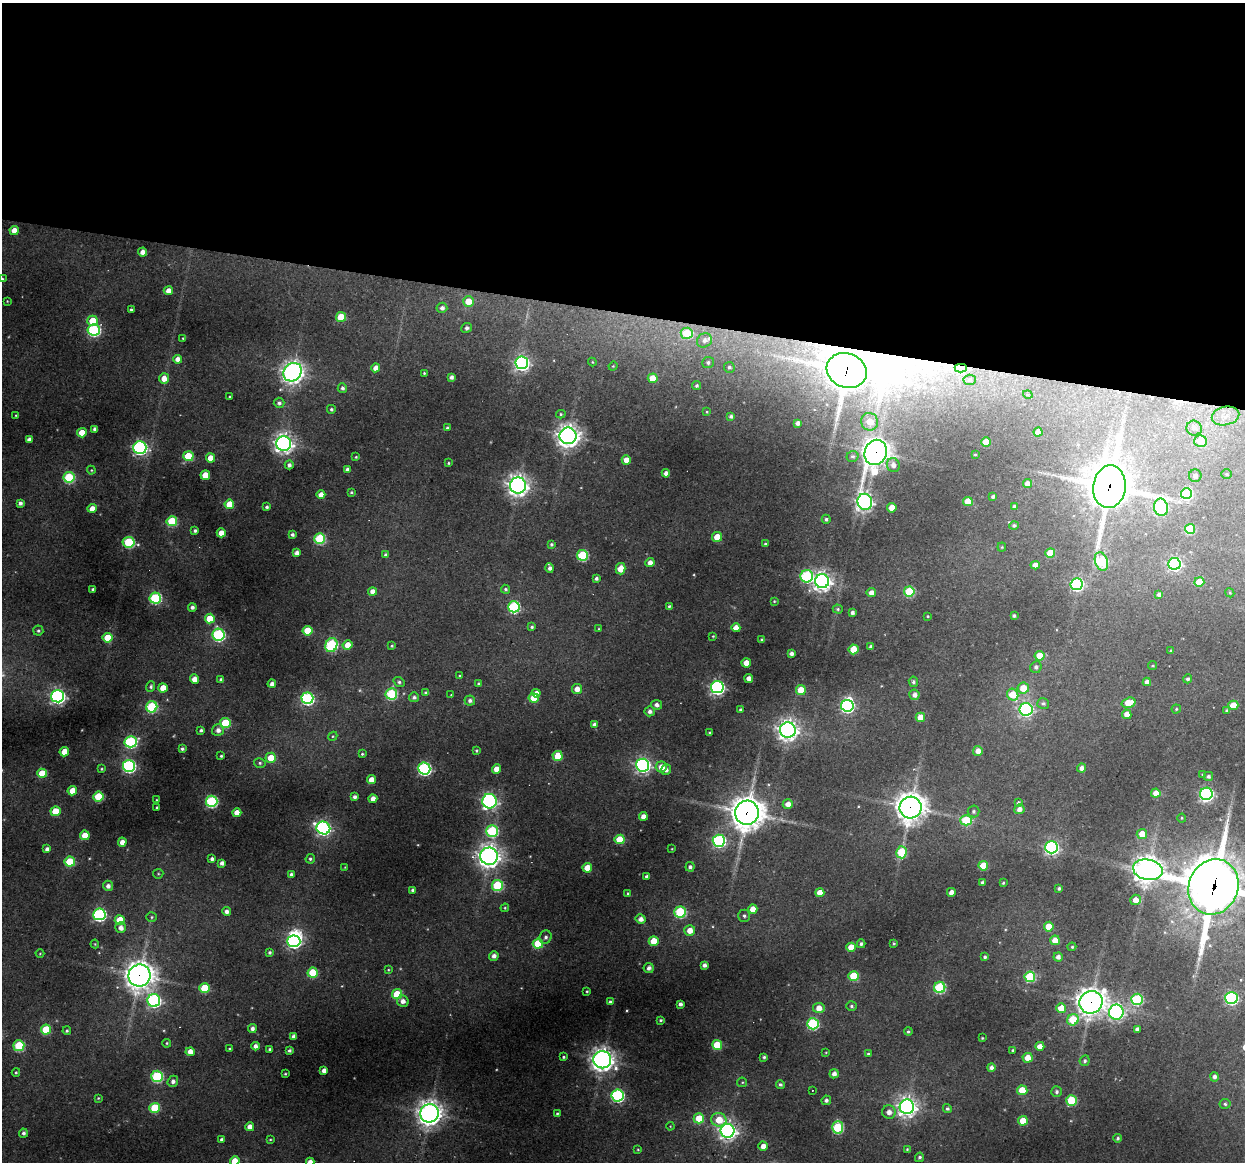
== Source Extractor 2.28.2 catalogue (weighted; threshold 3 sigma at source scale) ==
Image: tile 3 of 4 x 4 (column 3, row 1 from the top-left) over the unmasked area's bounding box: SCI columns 2489-3731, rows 3599-4758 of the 4975 x 4996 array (HDU 1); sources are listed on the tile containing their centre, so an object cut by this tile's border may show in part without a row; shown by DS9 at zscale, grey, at full resolution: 1 PNG px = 1 image px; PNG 1247 x 1164 px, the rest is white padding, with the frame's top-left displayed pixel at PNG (2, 3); every listed detection drawn as its Kron ellipse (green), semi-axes under 4 PNG px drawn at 4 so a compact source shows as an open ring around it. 27% of this frame is shown black and not used: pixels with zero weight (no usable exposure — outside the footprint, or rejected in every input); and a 3 px margin inside the footprint's outer edge (the drizzle kernel's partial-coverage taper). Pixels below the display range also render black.
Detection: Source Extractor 2.28.2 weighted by HDU 2 'WHT'; one run over the whole footprint, this tile lists its part. Background 0.342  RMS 0.014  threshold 0.0634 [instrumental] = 3 sigma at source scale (4.5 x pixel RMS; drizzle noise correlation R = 1.50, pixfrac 1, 0.05/0.05 arcsec/px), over >= 5 px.
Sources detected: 403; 1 too faint to see at this stretch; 5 inside a brighter object's white glare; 1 cosmic-ray / hot-pixel residue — neither listed nor drawn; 2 inside a brighter listed object's ellipse — not listed separately; the other 394 listed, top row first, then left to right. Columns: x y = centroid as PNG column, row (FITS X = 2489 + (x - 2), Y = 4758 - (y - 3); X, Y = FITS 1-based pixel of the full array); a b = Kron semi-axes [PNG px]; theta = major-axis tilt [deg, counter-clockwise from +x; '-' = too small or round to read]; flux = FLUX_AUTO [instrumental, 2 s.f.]
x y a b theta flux
14 230 4 4 - 15
143 252 4 4 - 11
2 279 4 3 - 1.5
168 291 4 4 - 14
7 301 3 2 - 1
468 301 5 5 - 25
442 308 5 5 - 5.9
131 309 3 3 - 2.2
341 317 5 5 - 52
93 321 5 5 - 40
467 328 5 5 - 4.4
94 330 6 6 - 210
687 333 6 5 - 71
183 338 3 3 - 1.1
704 340 8 7 - 7.4
177 359 4 4 - 9.4
592 362 4 4 - 1.3
708 362 6 5 - 3.1
522 363 6 6 - 440
613 366 4 4 - 1.4
729 367 5 5 - 2.9
376 368 4 4 - 11
961 368 6 4 -2 38
847 370 20 17 -22 3400
293 372 10 8 47 970
424 373 3 3 - 1.4
451 377 4 4 - 5.5
164 378 5 5 - 14
653 378 5 4 - 30
970 380 6 5 - 2.7
697 386 4 4 - 2.5
342 388 4 4 - 4
1028 395 5 3 - 1.4
230 397 3 3 - 1.6
279 403 5 5 - 4.4
331 409 4 4 - 2.9
707 412 3 3 - 1.3
561 414 4 4 - 2
16 415 3 2 - 1
731 416 4 3 - 4.5
1225 416 14 9 13 14
870 422 9 8 - 25
798 423 4 4 - 6.1
447 428 4 3 - 2.6
1194 428 8 7 - 7.5
95 429 4 4 - 6.2
1038 432 4 4 - 12
82 433 5 4 - 27
568 436 8 8 - 1100
29 439 4 4 - 6.7
1200 441 6 6 - 33
986 442 5 4 - 27
284 444 7 7 - 730
140 448 6 6 - 380
876 452 13 11 68 1400
975 455 3 2 - 1.1
188 456 5 5 - 60
853 456 6 5 - 3.6
356 457 3 3 - 1.8
210 458 4 4 - 17
626 460 4 4 - 15
448 463 3 2 - 1.7
289 465 4 4 - 4.6
893 465 7 6 - 6.5
347 469 4 4 - 5.9
91 470 4 4 - 1.4
666 473 4 4 - 8.4
1226 474 5 4 - 2.1
205 475 5 4 - 23
1195 476 6 6 - 6
69 477 5 5 - 110
1027 484 4 4 - 8.7
518 485 8 8 - 880
1109 487 21 16 82 3800
351 492 3 3 - 2.1
1186 494 5 5 - 120
321 495 4 4 - 11
993 497 4 3 - 3.5
968 501 5 4 - 29
865 502 8 7 - 570
20 503 4 4 - 4.9
229 504 5 4 - 34
1014 506 4 3 - 2.5
267 507 3 3 - 3.1
1161 507 9 7 -77 210
92 508 5 4 - 15
892 508 5 4 - 19
826 519 4 4 - 2.9
172 521 5 5 - 80
1014 525 5 4 - 3
1190 529 5 5 - 71
195 531 4 3 - 3.9
221 533 4 4 - 17
292 535 4 3 - 3.9
717 537 5 5 - 29
320 539 5 5 - 120
129 542 6 5 - 110
551 544 4 3 - 2.9
765 544 3 3 - 1.6
1002 547 4 4 - 1.5
297 553 4 4 - 7.8
1050 553 5 4 - 35
386 555 4 4 - 5.3
582 555 5 5 - 120
650 562 4 4 - 8.9
1101 562 9 6 -69 140
1174 564 6 6 - 290
1035 565 4 4 - 9.6
550 568 5 4 - 6.2
620 569 6 5 - 19
807 576 6 6 - 180
596 578 3 3 - 3.9
822 581 7 7 - 840
1199 582 5 5 - 36
1077 584 6 6 - 260
93 589 3 3 - 2.8
505 589 4 4 - 2.6
372 591 4 4 - 9.6
909 591 5 5 - 79
871 593 5 4 - 9.6
1230 593 5 3 - 1.4
1159 595 4 4 - 4.9
155 598 6 5 - 160
774 601 3 3 - 1.3
669 606 4 4 - 2
192 607 4 4 - 5
514 607 6 5 - 170
838 609 5 4 - 2.1
852 613 4 3 - 4.3
928 616 3 3 - 1.3
1014 616 3 3 - 3.2
210 619 5 5 - 41
532 627 4 4 - 2.7
736 628 4 4 - 14
599 629 3 3 - 1.4
38 631 5 5 - 3
307 631 5 5 - 50
219 635 6 6 - 220
713 636 3 3 - 1.5
107 638 5 5 - 31
762 640 4 3 - 3.4
331 645 7 6 - 180
347 645 5 4 - 18
392 646 4 3 - 2
871 647 4 3 - 4.4
854 649 5 5 - 36
1171 651 4 3 - 1.8
791 653 4 4 - 5.7
1040 656 5 5 - 27
746 663 4 4 - 20
1153 666 4 4 - 1.8
1036 667 6 5 - 4.2
459 675 3 2 - 1
749 678 4 4 - 10
194 679 4 4 - 13
1188 679 4 4 - 3.4
221 680 4 4 - 5.5
399 682 5 4 - 3.4
913 682 5 4 - 3.1
1147 682 4 4 - 7.2
272 684 4 4 - 7.6
479 684 3 3 - 2.2
151 687 5 4 - 3
717 687 6 6 - 410
163 688 5 4 - 21
1023 688 5 5 - 27
577 689 5 5 - 13
801 690 5 5 - 41
425 693 4 4 - 2.4
536 693 4 4 - 10
391 694 6 5 - 130
451 695 3 2 - 0.77
914 695 5 5 - 7.4
1013 695 6 5 - 46
58 696 6 6 - 440
414 697 5 5 - 4.1
307 698 6 6 - 230
534 698 5 5 - 34
470 700 5 5 - 4.9
1043 703 6 5 - 3.5
1129 703 7 5 16 29
657 705 5 5 - 6.4
1233 705 5 4 - 30
847 706 6 6 - 280
152 707 5 5 - 130
1026 709 6 6 - 350
1176 709 4 4 - 1.7
741 710 3 3 - 2.8
1227 710 3 3 - 2.1
650 711 5 5 - 5.5
1127 714 5 4 - 11
920 717 5 4 - 20
225 723 5 5 - 77
594 724 4 4 - 6.2
201 730 4 3 - 3.3
218 730 6 5 - 8.1
788 730 8 7 - 860
710 733 4 3 - 2.6
333 736 5 3 - 1.4
131 742 6 6 - 200
182 749 4 3 - 3.3
476 751 3 3 - 1.8
978 751 5 5 - 12
64 752 5 4 - 25
362 754 4 3 - 1.9
221 756 3 3 - 2.1
557 756 5 5 - 53
271 758 5 5 - 25
260 763 6 4 -14 2.6
643 765 6 6 - 470
129 766 6 6 - 260
661 767 5 5 - 15
424 768 6 6 - 290
1082 768 4 4 - 7.3
102 769 4 3 - 1.6
496 769 4 4 - 16
666 770 5 5 - 4.9
42 773 5 4 - 38
1203 774 3 2 - 1.3
1208 776 4 4 - 4
372 780 4 4 - 18
72 791 5 4 - 21
1156 793 4 4 - 14
1206 794 6 6 - 360
98 797 5 5 - 71
355 797 4 3 - 5.1
373 799 4 4 - 11
157 800 4 3 - 1.6
212 801 6 5 - 180
489 801 7 7 - 420
1018 803 4 4 - 2.7
788 804 5 4 - 11
157 807 3 3 - 2.1
910 807 11 11 - 1700
1019 809 5 5 - 8.1
55 811 5 4 - 37
973 811 6 6 - 3.2
237 813 4 4 - 13
747 813 12 12 - 2500
643 816 4 4 - 10
1182 818 4 4 - 1.6
966 820 6 5 - 77
323 828 7 6 - 380
492 831 6 6 - 130
1142 834 5 5 - 21
85 835 5 4 - 23
620 839 5 4 - 49
719 841 6 6 - 260
122 842 4 4 - 11
1051 847 6 6 - 340
47 849 4 4 - 5.9
672 849 4 3 - 0.96
902 852 6 5 - 92
489 856 9 8 - 1000
212 859 4 4 - 4.2
310 859 5 4 - 2.7
70 862 5 5 - 72
222 863 4 4 - 6
983 866 5 5 - 33
345 867 3 3 - 0.87
690 867 4 4 - 4
587 868 5 4 - 25
1148 870 15 10 -12 1700
158 874 5 5 - 1.8
291 874 4 4 - 4.7
647 876 4 3 - 3.9
982 882 3 3 - 3.1
1003 883 3 3 - 1.4
497 885 5 5 - 110
108 886 5 5 - 6
1213 887 28 24 68 4300
1059 888 3 3 - 2.6
413 890 3 3 - 3.5
951 892 4 4 - 7.8
820 893 4 4 - 17
628 894 4 3 - 2.5
1136 900 5 5 - 15
505 908 4 4 - 1.6
753 909 4 4 - 18
226 911 4 4 - 6.1
680 912 6 5 - 130
99 914 6 6 - 270
744 916 6 6 - 3.4
151 917 5 4 - 2.1
641 919 5 4 - 8.8
120 920 5 5 - 38
1049 927 5 5 - 27
121 928 5 5 - 8.5
690 930 5 5 - 15
545 937 7 6 - 4.4
1055 940 5 5 - 18
294 941 6 5 - 290
654 941 5 5 - 29
894 943 4 3 - 2.2
95 944 4 4 - 1.3
538 944 5 5 - 61
861 944 4 4 - 3.7
851 947 5 4 - 30
1072 947 4 3 - 2
270 952 4 4 - 3
40 953 4 3 - 1.1
494 956 5 4 - 7.2
985 957 3 3 - 2.5
1058 957 4 4 - 6.8
704 965 4 4 - 5.5
649 968 5 5 - 6.3
388 970 4 4 - 1.4
313 973 5 5 - 66
139 976 11 11 - 1600
854 976 5 5 - 58
1030 977 5 5 - 100
940 987 5 5 - 130
205 988 5 5 - 57
587 991 3 3 - 1.7
397 994 5 5 - 68
1231 998 6 6 - 250
1137 999 6 5 - 150
154 1000 6 6 - 290
403 1001 6 5 - 8.8
610 1002 4 4 - 3.2
1091 1002 12 11 - 1300
680 1004 4 4 - 4.9
852 1006 5 4 - 2.5
819 1008 6 5 - 16
1061 1008 5 4 - 40
1116 1012 7 7 - 470
660 1020 3 3 - 2.2
1073 1020 6 5 - 71
813 1024 6 5 - 150
252 1028 5 4 - 5.4
1137 1029 4 4 - 5.6
46 1030 5 5 - 57
67 1031 4 4 - 2.3
908 1031 4 4 - 2.4
293 1036 4 4 - 6.3
982 1038 3 3 - 1.3
167 1043 4 4 - 1.7
717 1045 5 5 - 53
19 1046 5 5 - 99
256 1046 4 4 - 6.9
1040 1046 4 4 - 11
229 1049 3 3 - 1.3
270 1049 3 3 - 2.4
289 1050 4 3 - 3.7
1013 1050 3 3 - 2.3
190 1052 4 4 - 12
826 1052 3 2 - 1.1
868 1054 4 4 - 2.2
564 1057 3 3 - 2
764 1057 3 3 - 2.6
1028 1058 5 5 - 19
602 1060 9 8 - 1100
1085 1061 5 5 - 3.4
991 1067 4 4 - 5.9
324 1071 4 4 - 9.4
16 1072 4 3 - 1.7
285 1074 3 2 - 1.5
834 1074 4 4 - 7.7
157 1076 6 5 - 150
1214 1077 5 4 - 5.4
173 1081 6 5 - 5.9
742 1082 5 4 - 1.8
780 1085 4 4 - 3.1
812 1090 2 2 - 0.88
1022 1090 5 5 - 42
1057 1092 5 5 - 3.8
617 1095 6 6 - 270
98 1098 4 3 - 1.5
826 1100 5 4 - 3.9
1071 1100 5 5 - 75
1225 1104 5 5 - 2.6
907 1107 7 7 - 880
155 1108 5 5 - 76
947 1109 4 4 - 3.3
889 1112 7 6 - 10
430 1113 9 9 - 1200
557 1113 3 3 - 1.8
699 1118 5 5 - 36
719 1120 7 7 - 31
1023 1121 5 5 - 27
670 1126 4 3 - 1
250 1127 4 4 - 12
838 1127 6 5 - 120
728 1131 7 7 - 700
23 1133 4 4 - 3.9
1118 1138 4 4 - 3
222 1139 3 3 - 3.8
270 1140 3 2 - 1.2
763 1146 5 4 - 13
638 1149 4 3 - 1.3
907 1149 4 4 - 1.7
919 1157 5 4 - 3.2
235 1161 5 4 - 22
310 1162 4 4 - 8.8
Overlapping masked pixels (flux is a lower limit): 9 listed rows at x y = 961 368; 847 370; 876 452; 1109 487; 910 807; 747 813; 1213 887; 139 976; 1091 1002
Isophote crosses this tile's border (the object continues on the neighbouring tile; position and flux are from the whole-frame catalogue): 4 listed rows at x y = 2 279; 1213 887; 235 1161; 310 1162